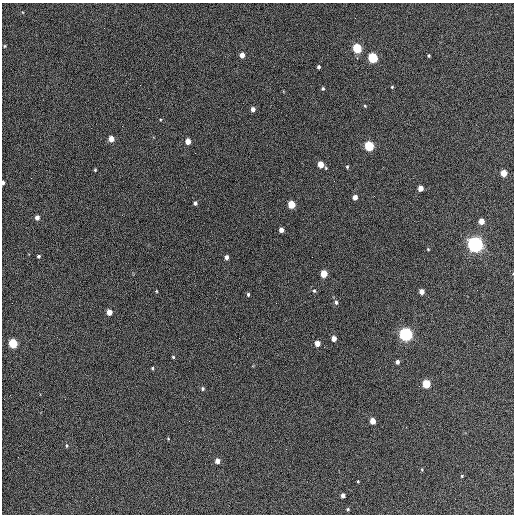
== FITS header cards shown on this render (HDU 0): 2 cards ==
NAXIS1  =                  512 / Axis length
NAXIS2  =                  512 / Axis length

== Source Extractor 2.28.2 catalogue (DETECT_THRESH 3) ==
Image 512 x 512 px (HDU 0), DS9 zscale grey, 1 PNG px = 1 image px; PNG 516 x 516 px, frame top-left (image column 1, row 512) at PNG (2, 3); no overlay
Background 388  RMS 21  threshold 63.5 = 3 sigma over >= 5 px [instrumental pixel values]
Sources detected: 56; all 56 listed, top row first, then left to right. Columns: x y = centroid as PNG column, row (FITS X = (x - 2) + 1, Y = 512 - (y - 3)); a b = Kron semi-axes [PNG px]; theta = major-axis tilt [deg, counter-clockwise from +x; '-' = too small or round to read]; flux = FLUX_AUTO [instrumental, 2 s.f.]
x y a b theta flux
5 46 4 3 - 1400
357 48 5 5 - 100000
242 55 4 4 - 11000
429 55 3 3 - 1700
373 58 5 5 - 130000
319 67 4 3 - 2700
392 87 4 3 - 1400
323 89 4 3 - 1900
365 106 4 4 - 1700
253 109 4 4 - 6900
111 139 5 4 - 16000
188 141 5 4 - 13000
369 146 5 5 - 120000
321 164 5 4 - 22000
347 167 5 4 - 1800
95 170 3 3 - 1400
504 173 5 4 - 26000
3 183 4 3 - 3400
420 188 4 4 - 13000
374 196 2 2 - 690
355 197 4 4 - 9600
195 203 4 4 - 3300
291 204 5 4 - 44000
37 217 4 4 - 7000
481 221 4 4 - 17000
281 230 4 4 - 8100
475 245 6 6 - 790000
428 249 3 3 - 1200
38 256 3 3 - 2300
226 257 4 3 - 5600
312 257 2 2 - 560
324 274 5 4 - 38000
156 291 4 3 - 1100
314 291 5 4 - 2100
422 292 5 4 - 11000
248 294 5 4 - 2200
336 302 6 4 -88 2900
276 303 2 2 - 720
109 312 5 4 - 15000
406 334 5 5 - 490000
334 339 4 4 - 12000
13 343 5 5 - 92000
317 343 4 4 - 15000
173 357 3 3 - 1800
397 362 4 4 - 4200
152 368 3 3 - 1600
426 384 5 4 - 70000
203 389 5 5 - 2400
373 421 5 4 - 18000
168 439 4 3 - 1100
67 446 5 3 - 1700
217 461 5 4 - 9800
462 476 4 3 - 1300
358 481 3 3 - 1100
343 495 4 4 - 5400
348 509 4 3 - 1700
At the frame edge (FLAGS 8, measured only in part): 1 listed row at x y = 3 183